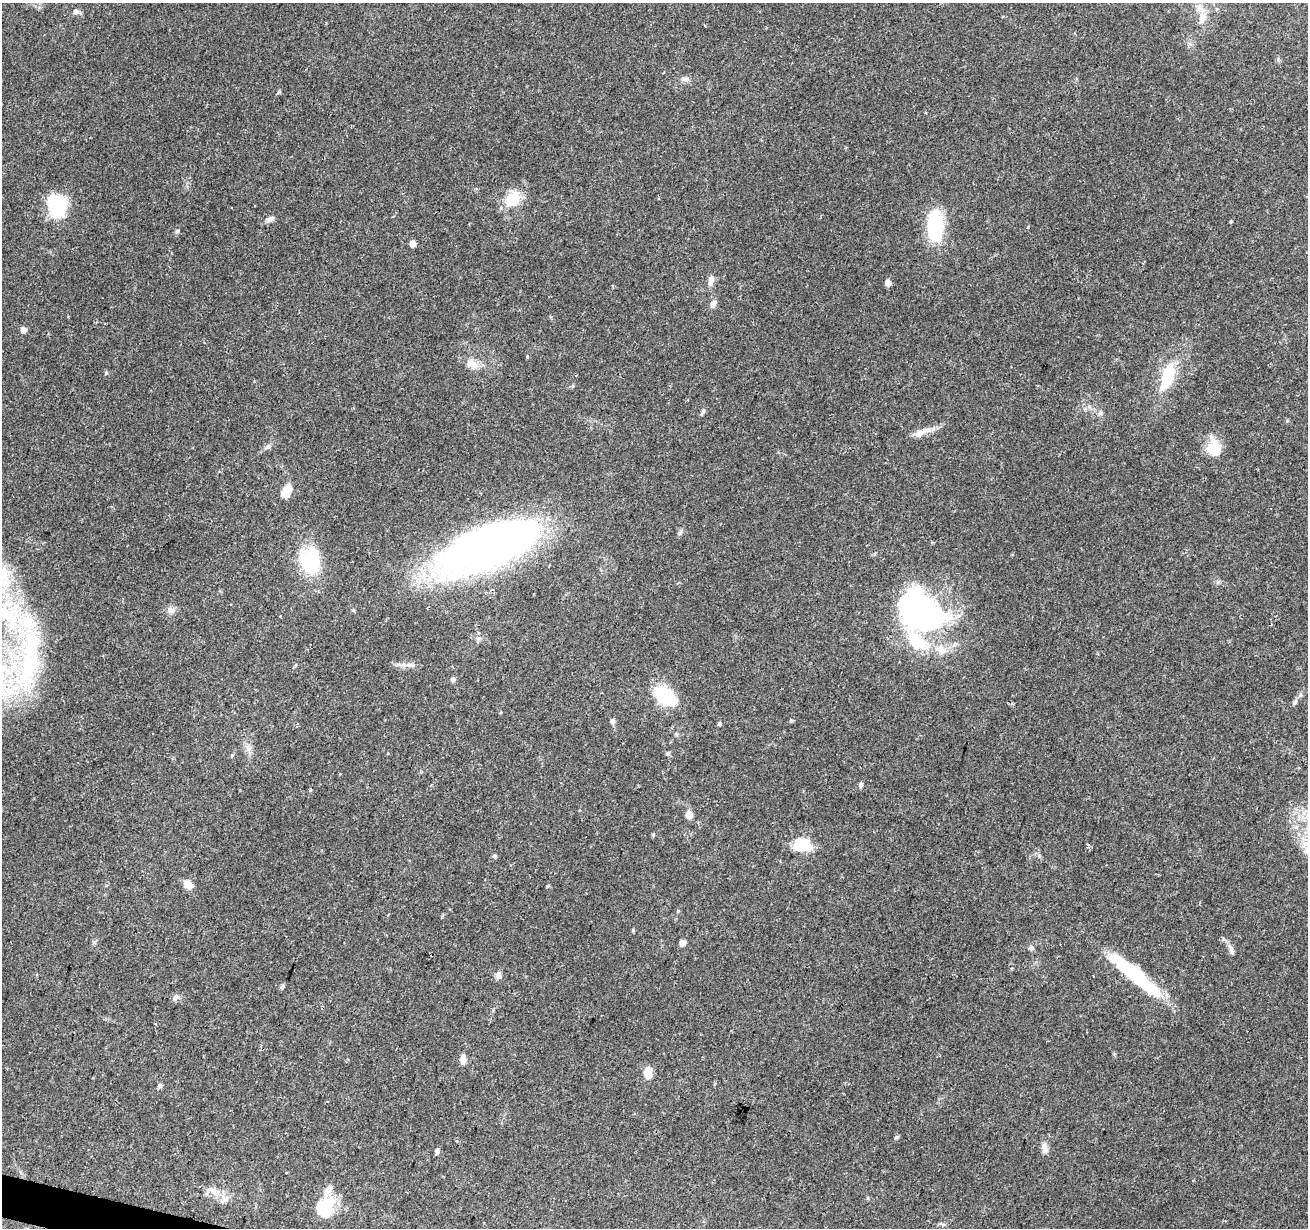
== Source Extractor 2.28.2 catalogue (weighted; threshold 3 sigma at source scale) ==
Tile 7 of 4 x 4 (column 3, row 2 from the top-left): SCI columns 2611-3916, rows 2671-3896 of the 5229 x 5404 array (HDU 1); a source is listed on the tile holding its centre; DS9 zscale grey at full resolution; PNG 1310 x 1230 px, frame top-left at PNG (2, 3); no overlay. Shown black and unused: <1% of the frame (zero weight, under 2 of 3 exposures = <1% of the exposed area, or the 3 px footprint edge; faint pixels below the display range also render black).
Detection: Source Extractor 2.28.2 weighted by HDU 2 'WHT'; one run over the whole footprint, this tile lists its part. Background 0.0903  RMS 0.0059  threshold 0.0267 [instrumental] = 3 sigma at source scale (4.5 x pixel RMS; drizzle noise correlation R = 1.50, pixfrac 1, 0.0396/0.0396 arcsec/px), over >= 5 px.
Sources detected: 77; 4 inside a brighter object's white glare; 1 cosmic-ray / hot-pixel residue — not listed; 6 inside a brighter listed object's ellipse — not listed separately; the other 66 listed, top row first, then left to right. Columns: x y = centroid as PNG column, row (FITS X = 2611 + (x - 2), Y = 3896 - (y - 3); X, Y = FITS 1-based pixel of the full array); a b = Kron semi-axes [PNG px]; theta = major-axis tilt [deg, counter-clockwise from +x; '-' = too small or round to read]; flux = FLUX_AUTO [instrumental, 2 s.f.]
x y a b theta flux
76 11 9 5 -31 1.6
1202 18 16 9 78 5.4
685 79 10 6 -8 2.1
512 199 18 13 58 17
57 205 28 21 -71 25
270 219 10 6 21 2.3
1231 222 5 3 - 0.52
935 226 37 17 -90 34
177 231 6 5 - 0.93
412 244 5 4 - 5.7
710 283 8 7 - 2.3
888 283 6 5 - 3.7
713 304 9 6 54 3
23 329 5 5 - 3
527 356 4 4 - 0.61
470 363 15 10 5 5.4
106 373 5 4 - 0.7
1167 376 34 13 72 24
703 412 10 4 58 1.2
1100 413 7 5 42 1.3
919 433 18 8 22 4.8
268 447 7 6 - 1.3
1216 451 31 13 -81 12
286 491 14 9 56 9.2
486 548 91 34 22 380
310 560 31 24 -79 35
5 580 31 11 86 16
171 610 11 8 7 2.8
6 614 44 20 -26 35
933 617 46 38 78 82
411 665 11 6 -11 2.3
29 666 79 27 74 79
453 679 6 6 - 1.4
665 696 21 14 -34 36
1295 702 7 5 62 1.3
613 721 7 6 - 1.4
719 724 5 4 - 0.77
668 754 6 5 - 0.96
232 755 5 4 - 0.69
861 785 7 5 90 1.5
310 790 4 3 - 1.1
689 815 7 6 - 6
1087 844 4 3 - 1.5
802 845 14 10 -5 25
1307 850 12 8 82 5.2
494 856 5 5 - 1
188 884 11 8 -52 5.2
547 886 5 3 - 0.62
678 911 5 4 - 0.66
633 930 4 4 - 0.67
682 943 5 5 - 3.5
1031 948 7 6 - 1.6
1231 950 12 5 -78 2.2
1135 975 69 12 -40 50
498 976 8 7 - 2.8
282 987 7 5 61 1.1
463 1059 12 7 90 3.4
648 1073 11 8 -82 7.8
160 1086 7 5 22 1.1
897 1137 6 4 21 0.86
1044 1147 14 7 -84 3.4
437 1151 7 5 89 1.2
286 1173 3 2 - 0.57
213 1190 14 7 -37 4.2
224 1200 9 6 17 2.5
325 1208 25 19 64 21
Isophote crosses this tile's border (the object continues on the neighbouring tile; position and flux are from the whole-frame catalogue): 3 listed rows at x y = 5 580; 6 614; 1307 850
Unlisted compact peaks at least as high as the median listed source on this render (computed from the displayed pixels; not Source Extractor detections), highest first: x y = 279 92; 1223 939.